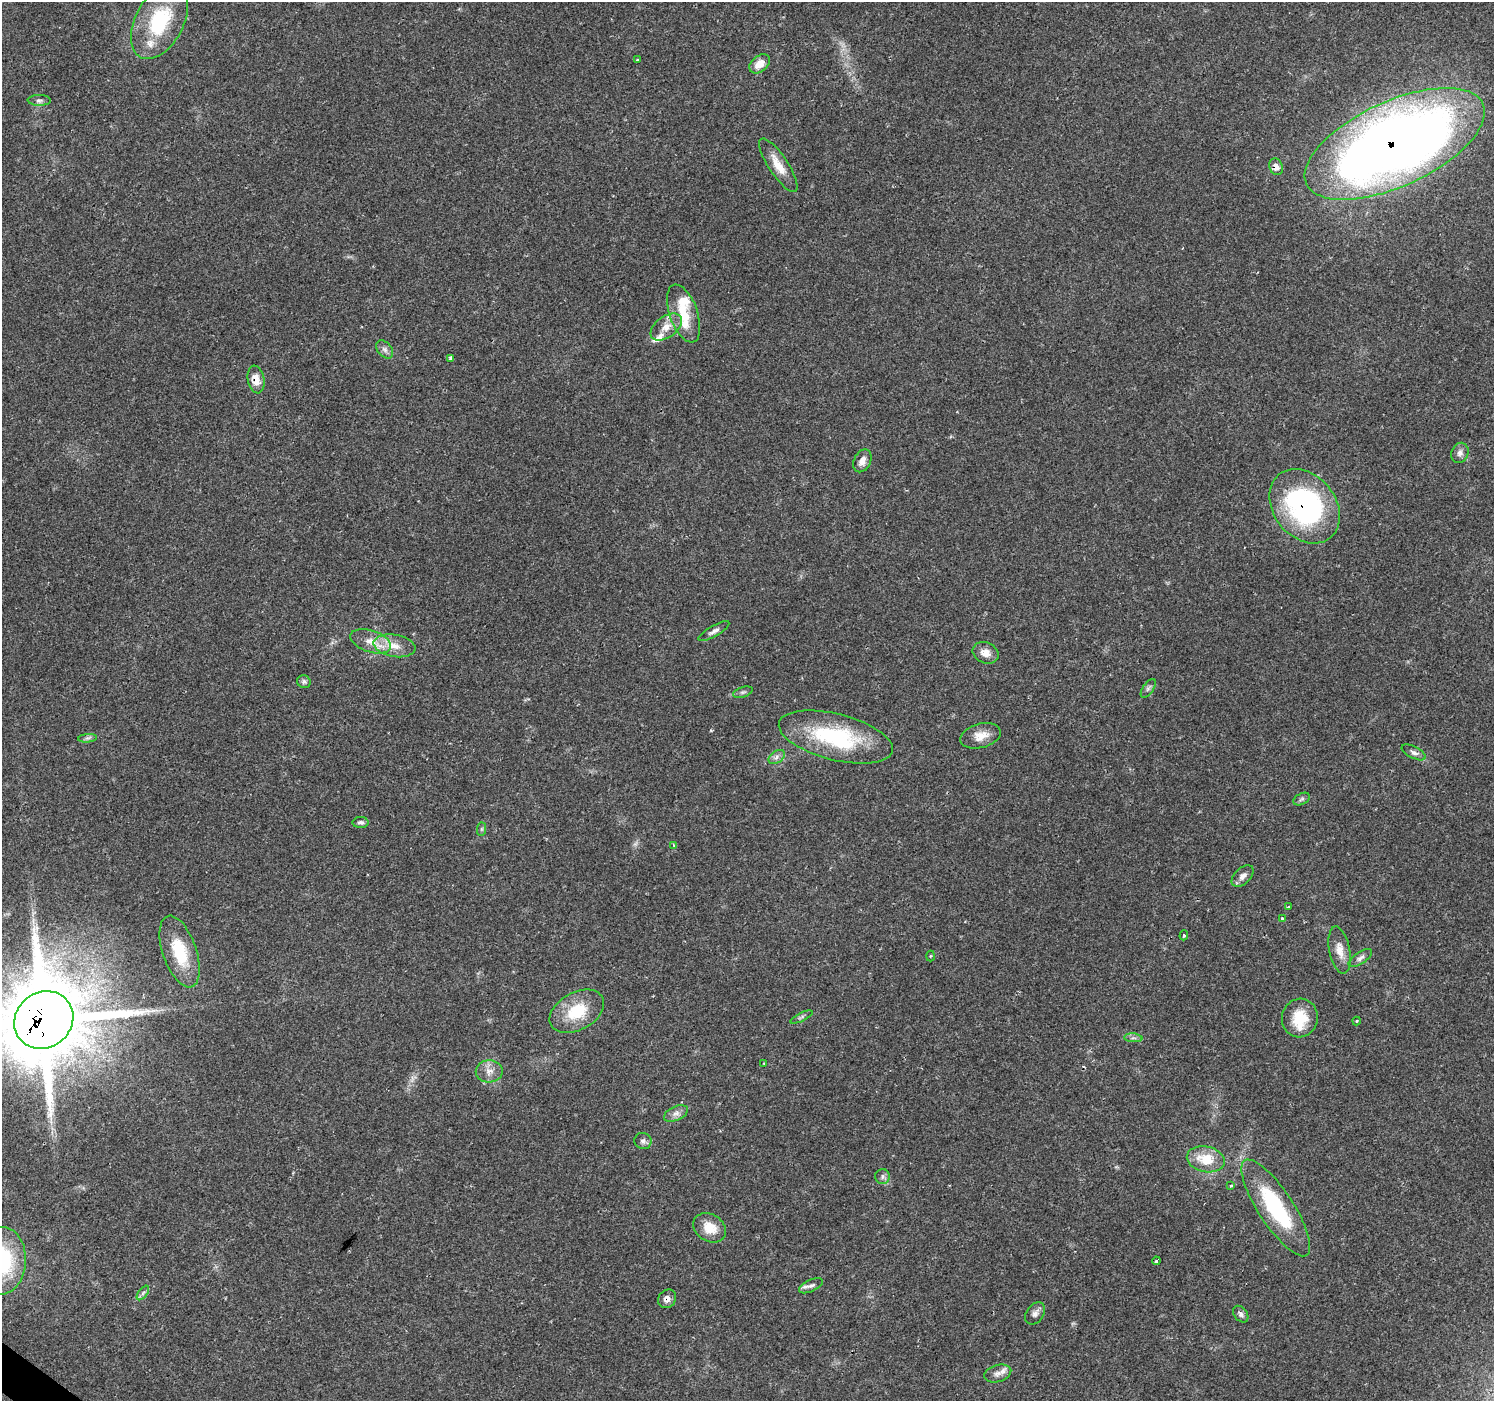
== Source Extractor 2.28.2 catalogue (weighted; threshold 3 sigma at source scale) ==
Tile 7 of 4 x 4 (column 3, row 2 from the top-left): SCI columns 2987-4478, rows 2972-4370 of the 5976 x 6010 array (HDU 1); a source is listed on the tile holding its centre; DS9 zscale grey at full resolution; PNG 1496 x 1403 px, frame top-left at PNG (2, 2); each listed source drawn as its Kron ellipse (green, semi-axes under 4 px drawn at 4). Shown black and unused: <1% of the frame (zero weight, under 2 of 3 exposures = <1% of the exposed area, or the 3 px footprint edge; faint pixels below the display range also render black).
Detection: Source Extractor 2.28.2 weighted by HDU 2 'WHT'; one run over the whole footprint, this tile lists its part. Background 0.0614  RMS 0.0046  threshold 0.0205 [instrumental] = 3 sigma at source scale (4.5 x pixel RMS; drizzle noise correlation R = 1.50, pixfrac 1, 0.0396/0.0396 arcsec/px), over >= 5 px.
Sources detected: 68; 1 too faint to see at this stretch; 1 cosmic-ray / hot-pixel residue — neither listed nor drawn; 4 inside a brighter listed object's ellipse — not listed separately; the other 62 listed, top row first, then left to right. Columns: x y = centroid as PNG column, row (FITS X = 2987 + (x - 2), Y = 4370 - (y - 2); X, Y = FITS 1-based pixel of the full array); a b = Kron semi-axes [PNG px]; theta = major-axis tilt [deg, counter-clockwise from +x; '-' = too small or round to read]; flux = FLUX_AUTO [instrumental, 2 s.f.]
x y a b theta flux
159 21 41 24 62 36
638 60 3 3 - 0.81
760 64 11 8 39 5.1
39 100 11 5 -1 1.4
1395 144 97 42 25 510
778 165 31 9 -57 7.4
1276 167 8 6 -73 3.4
684 314 30 14 -71 12
666 327 17 10 36 5.7
385 349 10 7 -50 1.8
451 358 4 4 - 3.6
256 379 14 8 -79 5.4
1460 453 10 8 67 2.2
862 461 12 8 64 3.2
1305 506 41 31 -50 92
714 631 17 5 30 2
371 641 21 11 -18 7
394 646 21 11 -10 7.3
985 653 13 10 -23 4.2
304 682 7 6 - 1.2
1148 688 11 5 56 1.2
743 692 10 5 17 1.1
981 736 20 12 15 5.8
836 737 59 23 -14 47
87 738 9 3 5 1.1
1414 752 13 6 -26 1.9
777 757 9 6 38 1.7
1302 799 9 5 27 1
361 822 8 5 0 1.2
482 829 7 4 89 0.8
674 845 4 3 - 0.64
1243 876 13 8 44 2.6
1288 907 3 3 - 0.71
1282 918 3 3 - 1.2
1184 935 5 4 - 0.64
1340 950 24 10 -79 5.5
180 952 37 17 -71 22
930 956 5 3 - 0.43
1360 958 13 6 35 1.7
577 1011 29 18 29 18
801 1017 12 3 26 0.96
1300 1018 19 18 - 13
44 1020 31 27 38 5300
1356 1021 4 3 - 0.42
1133 1038 9 3 -5 1
764 1063 3 2 - 0.42
489 1071 13 11 2 4
676 1113 13 7 23 2.5
643 1141 8 8 - 1.5
1206 1159 19 12 -11 12
882 1176 7 7 - 1.4
1231 1186 3 3 - 1.2
1276 1208 56 17 -57 44
710 1228 17 13 -31 8
2 1261 33 24 87 41
1156 1261 4 3 - 2.5
811 1286 13 6 24 1.9
143 1293 8 4 53 1.3
667 1299 10 8 48 2.7
1035 1313 12 8 55 2.3
1241 1314 9 6 -52 1.5
998 1373 14 8 17 3.1
Overlapping masked pixels (flux is a lower limit): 6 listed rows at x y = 1395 144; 1276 167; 256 379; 1305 506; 44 1020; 667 1299
Isophote crosses this tile's border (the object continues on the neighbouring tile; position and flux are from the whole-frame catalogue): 2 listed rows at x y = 44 1020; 2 1261